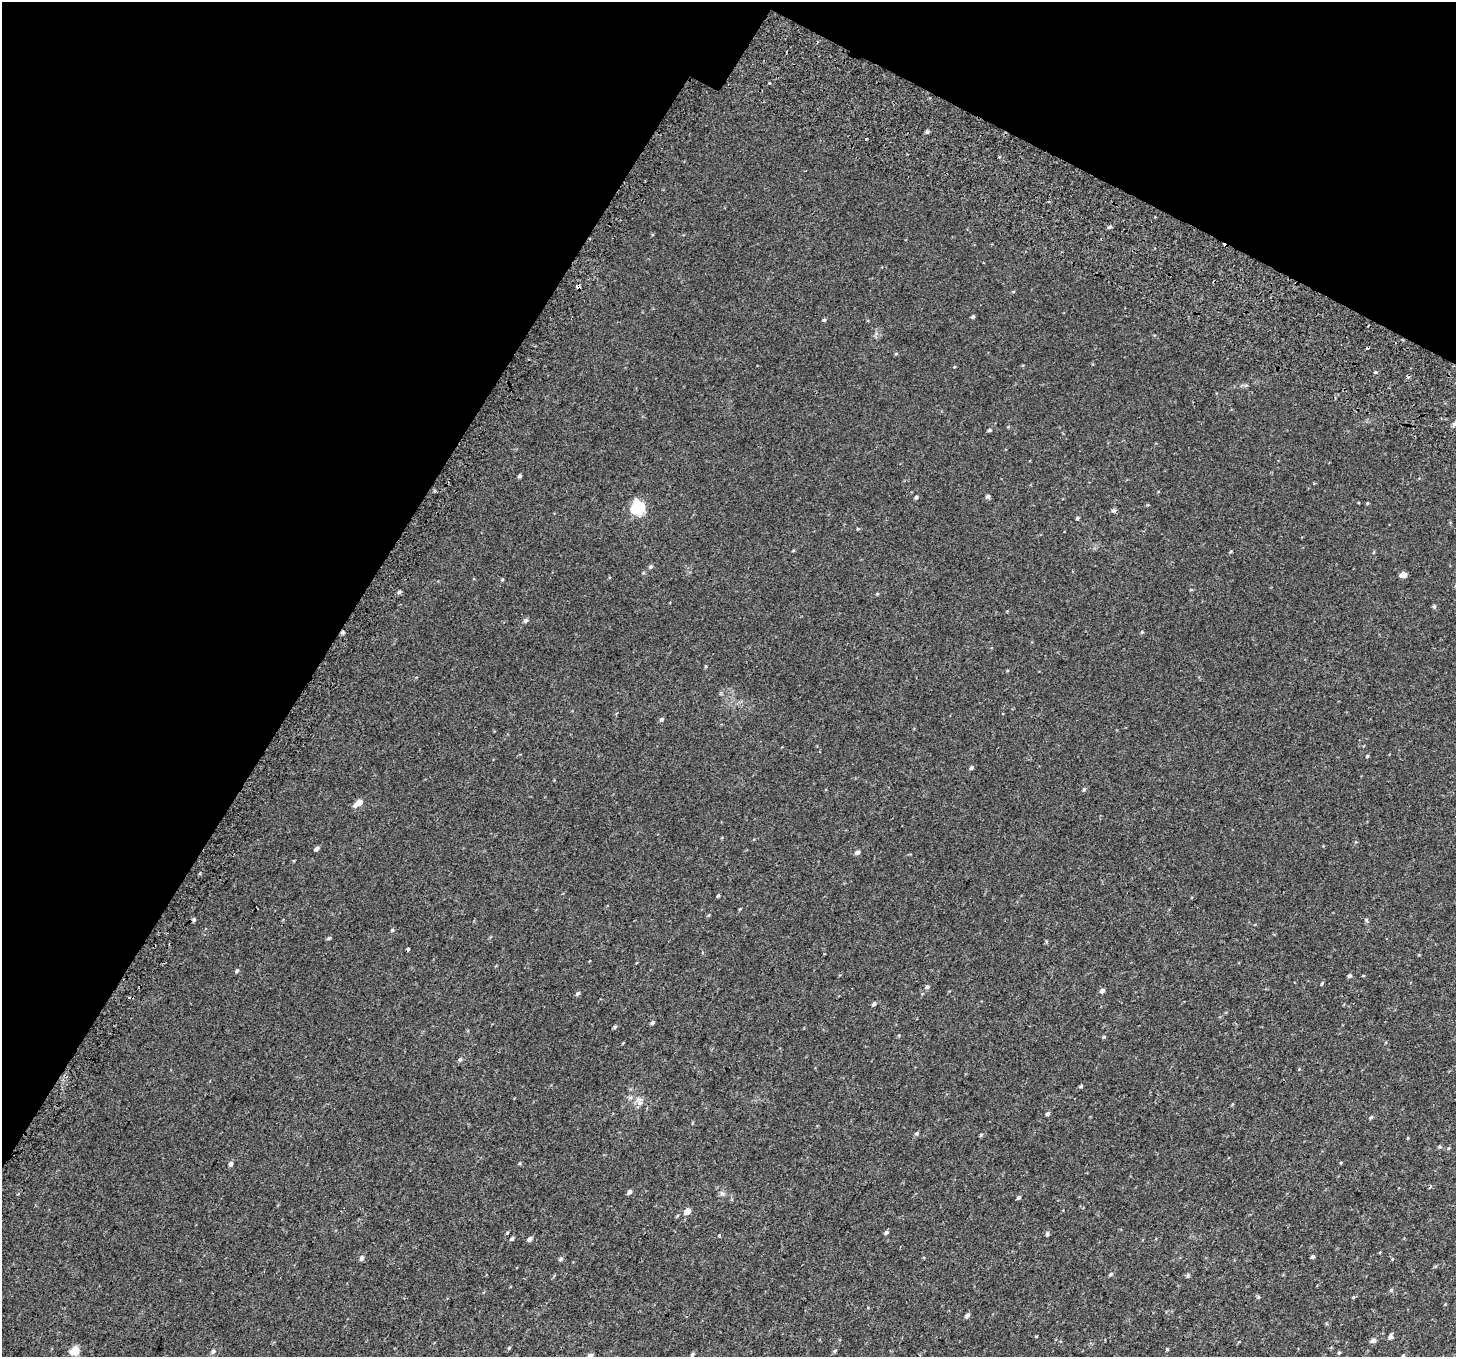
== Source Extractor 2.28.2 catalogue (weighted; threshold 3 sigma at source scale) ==
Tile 2 of 4 x 4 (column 2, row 1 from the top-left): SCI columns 1531-2984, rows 4375-5729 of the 5977 x 6104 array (HDU 1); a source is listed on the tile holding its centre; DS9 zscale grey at full resolution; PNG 1458 x 1359 px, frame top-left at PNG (2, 2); no overlay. Shown black and unused: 28% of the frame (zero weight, under 2 of 3 exposures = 6% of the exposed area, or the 3 px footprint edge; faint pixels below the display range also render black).
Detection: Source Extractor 2.28.2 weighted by HDU 2 'WHT'; one run over the whole footprint, this tile lists its part. Background 0.0187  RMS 0.0068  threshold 0.0308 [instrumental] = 3 sigma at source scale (4.5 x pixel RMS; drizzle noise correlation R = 1.50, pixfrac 1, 0.0396/0.0396 arcsec/px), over >= 5 px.
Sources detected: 91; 5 cosmic-ray / hot-pixel residue — not listed; the other 86 listed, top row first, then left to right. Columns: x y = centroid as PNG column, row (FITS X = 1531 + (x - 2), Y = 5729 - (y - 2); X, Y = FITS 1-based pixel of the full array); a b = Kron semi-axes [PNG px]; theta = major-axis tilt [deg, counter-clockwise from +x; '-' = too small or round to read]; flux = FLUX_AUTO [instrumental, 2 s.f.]
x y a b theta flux
769 83 3 3 - 0.65
927 132 5 4 - 1.1
1110 227 5 4 - 0.99
578 286 4 4 - 4.5
973 317 4 4 - 1.1
824 320 4 4 - 0.85
1375 372 5 3 - 0.61
989 430 5 4 - 0.78
520 476 4 3 - 1.2
988 496 5 5 - 1.3
916 497 4 4 - 1
1367 503 5 3 - 0.52
638 508 7 6 - 85
1113 510 6 6 - 1.2
1077 518 4 4 - 1
793 551 5 3 - 0.52
650 567 5 4 - 1.1
1403 575 5 4 - 6
502 580 5 3 - 0.57
1191 590 5 3 - 0.51
399 592 6 4 24 1
877 594 5 3 - 0.54
1434 606 6 4 70 0.89
525 620 6 5 - 1.4
1142 632 5 4 - 0.61
662 719 6 4 17 0.96
1367 756 4 4 - 0.73
971 768 5 4 - 1.2
1084 790 5 4 - 0.83
358 803 9 5 37 6.9
317 848 5 4 - 1.7
857 852 5 5 - 2
200 873 3 3 - 0.93
718 895 5 3 - 0.73
194 920 5 4 - 0.96
1366 920 5 4 - 0.85
392 930 5 4 - 0.72
329 938 5 4 - 0.77
407 949 3 3 - 1.7
237 971 5 4 - 1.1
1350 976 5 4 - 1.3
1322 983 5 3 - 0.78
927 987 6 5 - 1.3
1102 991 5 4 - 2
578 993 5 4 - 1.2
874 1004 6 4 39 1.2
652 1023 5 4 - 1.1
615 1027 5 4 - 0.85
1104 1037 5 4 - 0.7
460 1059 6 4 61 1
1081 1086 4 4 - 0.71
638 1099 9 7 -17 2.9
1048 1114 5 4 - 1.3
1371 1117 5 4 - 0.75
917 1133 5 5 - 1
981 1135 5 4 - 0.8
1439 1147 6 4 -18 0.81
231 1164 5 4 - 1.7
629 1192 5 4 - 1.6
1019 1197 5 4 - 1.1
687 1211 5 4 - 5.8
886 1232 5 5 - 1.2
1047 1234 5 4 - 1.1
719 1235 3 3 - 1.7
512 1238 5 4 - 1
530 1239 6 4 46 1.9
1313 1257 4 3 - 1.2
362 1258 7 5 65 1.6
561 1259 5 5 - 1.1
1392 1259 5 3 - 0.51
1111 1274 6 4 28 0.86
1188 1276 6 4 63 1
1391 1290 5 4 - 0.79
1258 1297 6 4 89 0.62
967 1315 5 4 - 1.8
1390 1336 6 5 - 1.6
1373 1340 5 5 - 2.5
509 1348 5 4 - 0.72
1167 1349 4 3 - 0.56
75 1351 6 5 - 19
213 1351 5 5 - 1.2
835 1351 5 4 - 0.87
1339 1352 5 4 - 0.79
692 1354 5 3 - 1
1403 1355 5 4 - 0.81
590 1356 5 5 - 3.5
Overlapping masked pixels (flux is a lower limit): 1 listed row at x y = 578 286
Isophote crosses this tile's border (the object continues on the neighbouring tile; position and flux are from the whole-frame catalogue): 2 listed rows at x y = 1403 1355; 590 1356